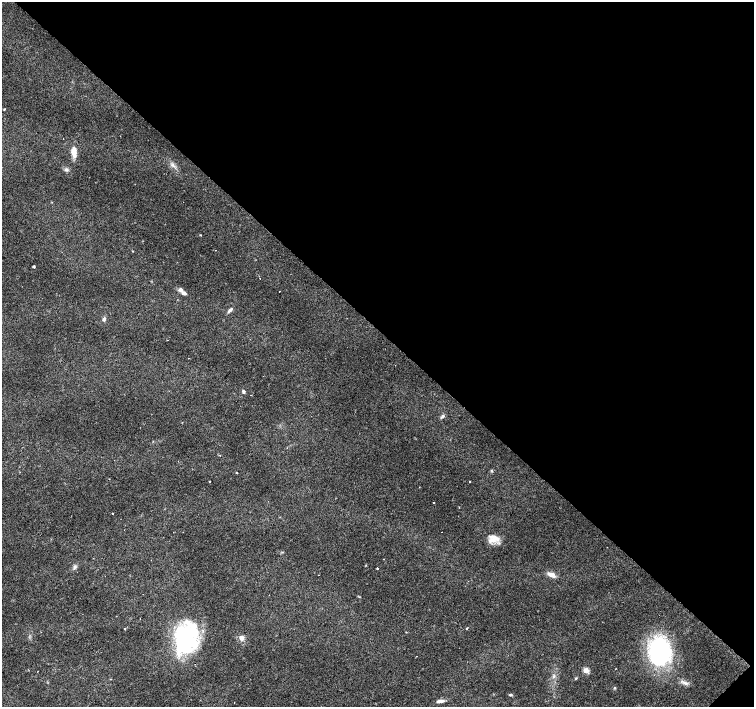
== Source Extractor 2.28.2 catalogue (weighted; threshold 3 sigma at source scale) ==
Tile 8 of 4 x 4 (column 4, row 2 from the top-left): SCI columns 4514-6017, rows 2973-4382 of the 6018 x 6012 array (HDU 1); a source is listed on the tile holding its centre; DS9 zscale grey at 2 x 2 block average (1 PNG px = mean of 2 x 2 image px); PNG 756 x 709 px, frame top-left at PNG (2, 2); no overlay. Shown black and unused: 47% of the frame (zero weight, under 3 of 4 exposures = <1% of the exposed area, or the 3 px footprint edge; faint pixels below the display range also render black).
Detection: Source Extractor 2.28.2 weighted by HDU 2 'WHT'; one run over the whole footprint, this tile lists its part. Background 0.0142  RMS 0.0028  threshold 0.0128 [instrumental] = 3 sigma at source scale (4.5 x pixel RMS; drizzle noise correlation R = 1.50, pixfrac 1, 0.0396/0.0396 arcsec/px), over >= 5 px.
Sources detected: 46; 7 cosmic-ray / hot-pixel residue — not listed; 2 inside a brighter listed object's ellipse — not listed separately; the other 37 listed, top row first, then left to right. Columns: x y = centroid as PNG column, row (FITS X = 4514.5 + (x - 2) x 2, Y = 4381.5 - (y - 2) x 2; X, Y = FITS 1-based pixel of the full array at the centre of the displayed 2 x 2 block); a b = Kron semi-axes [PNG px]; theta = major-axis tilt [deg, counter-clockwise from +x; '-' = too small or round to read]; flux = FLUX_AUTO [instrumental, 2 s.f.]
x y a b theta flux
4 109 3 2 - 0.42
74 152 12 6 -85 7.2
173 165 6 3 -83 1.3
66 169 6 4 -11 1.4
200 235 3 2 - 0.35
133 251 2 2 - 0.5
34 266 2 2 - 1.2
180 290 5 4 - 2.4
230 310 8 4 43 1.6
104 319 6 4 62 1.4
168 340 2 2 - 0.36
243 391 4 3 - 1.1
442 416 7 3 43 1.4
220 455 2 2 - 0.58
237 472 2 2 - 0.56
210 481 2 2 - 3.3
469 481 2 2 - 4.7
434 502 2 2 - 0.82
112 513 2 2 - 4.2
494 537 16 8 -8 6.8
607 547 2 2 - 0.66
75 567 6 4 54 1.5
377 568 2 2 - 2.5
552 575 8 4 -17 5.3
125 629 2 2 - 1.9
466 629 2 2 - 1.1
185 638 33 23 84 77
242 638 7 6 - 3
660 651 26 19 90 87
416 656 2 2 - 0.38
586 670 3 3 - 17
38 671 2 2 - 0.22
554 676 5 4 - 1.2
685 683 10 3 -21 2.2
510 694 4 3 - 0.7
441 701 8 4 9 2.1
234 703 2 2 - 0.33
Diffuse or blended objects may show on this block-average render without a row.